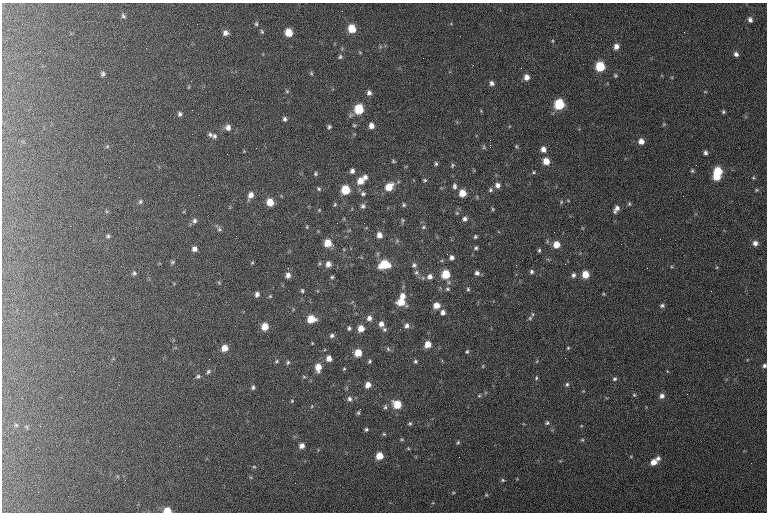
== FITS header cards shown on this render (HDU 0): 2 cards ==
NAXIS1  =                  765 / length of data axis 1
NAXIS2  =                  510 / length of data axis 2

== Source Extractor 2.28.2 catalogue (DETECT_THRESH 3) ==
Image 765 x 510 px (HDU 0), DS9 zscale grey, 1 PNG px = 1 image px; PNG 769 x 514 px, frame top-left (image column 1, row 510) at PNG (2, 3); no overlay
Background 114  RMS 6.7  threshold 20.2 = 3 sigma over >= 5 px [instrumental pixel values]
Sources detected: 189; all 189 listed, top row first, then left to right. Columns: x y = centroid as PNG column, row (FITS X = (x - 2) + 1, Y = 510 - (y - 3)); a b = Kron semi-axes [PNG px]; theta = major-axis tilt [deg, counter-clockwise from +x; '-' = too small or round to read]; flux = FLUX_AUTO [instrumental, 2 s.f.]
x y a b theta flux
123 16 7 5 -48 830
750 20 6 5 - 1400
256 24 6 5 - 730
352 29 7 6 - 8600
262 32 6 4 -73 670
289 32 6 6 - 7500
684 32 2 2 - 280
225 33 7 6 - 1900
552 41 5 3 - 460
616 46 6 6 - 2500
146 48 2 2 - 250
736 54 6 5 - 1400
340 57 7 5 32 930
600 66 7 6 - 16000
311 73 6 5 - 700
103 74 5 5 - 1000
615 76 5 5 - 610
527 77 6 6 - 2900
492 83 6 5 - 1500
189 87 5 3 - 420
287 91 6 5 - 710
705 92 5 3 - 330
369 93 6 5 - 1600
559 104 7 6 - 20000
359 109 7 7 - 15000
481 111 4 4 - 400
723 112 4 4 - 700
180 114 6 5 - 1000
285 119 5 5 - 1100
664 124 5 4 - 460
371 126 6 5 - 2700
228 127 7 6 - 2200
329 127 5 4 - 830
210 135 6 5 - 970
214 136 7 7 - 1100
641 141 6 6 - 3000
490 145 3 2 - 4600
107 146 5 5 - 600
516 146 6 4 -73 590
484 147 7 5 -80 660
543 149 7 6 - 2500
705 153 5 4 - 1200
393 161 5 4 - 570
546 161 6 6 - 5200
436 164 5 4 - 750
452 165 6 5 - 750
352 171 5 5 - 1500
692 171 5 4 - 630
717 171 7 6 - 13000
534 172 4 4 - 500
315 174 5 5 - 680
365 177 6 6 - 1800
716 177 6 5 - 6100
753 178 5 4 - 510
425 180 5 4 - 650
360 181 8 7 - 4900
497 185 6 6 - 2100
454 186 9 6 -81 1300
389 187 9 7 46 7000
319 189 6 5 - 670
345 190 6 6 - 13000
490 190 6 6 - 960
756 190 6 4 -21 610
462 193 6 6 - 6000
363 194 7 6 - 1100
250 195 8 5 63 2600
140 202 7 6 - 910
270 202 6 6 - 6100
561 202 5 3 - 510
335 204 5 4 - 560
629 204 6 4 87 630
404 205 5 4 - 740
363 206 7 6 - 1200
493 209 5 4 - 540
616 209 10 6 59 2500
319 210 4 4 - 350
106 211 6 4 -71 550
457 213 5 5 - 550
465 219 6 6 - 1500
403 220 6 4 75 630
194 221 7 6 - 1300
307 227 4 3 - 370
423 227 6 4 24 690
219 229 6 6 - 920
379 235 7 6 - 2800
108 236 7 5 17 920
236 236 2 2 - 460
475 237 5 4 - 710
547 241 6 4 -73 600
328 243 6 6 - 7000
755 243 6 6 - 2000
556 245 6 6 - 5100
476 248 5 5 - 790
194 249 5 5 - 1700
539 250 5 4 - 700
451 257 5 5 - 1500
172 262 6 5 - 600
252 263 5 3 - 420
328 264 7 6 - 2400
384 264 9 7 12 13000
414 265 7 6 - 1100
516 265 3 2 - 420
647 268 2 2 - 280
416 272 7 6 - 990
531 272 5 5 - 930
134 273 6 5 - 930
477 273 6 6 - 1600
288 274 5 3 - 3400
445 274 6 6 - 12000
585 274 6 6 - 6600
573 275 6 5 - 1300
430 276 7 6 - 2000
332 277 4 4 - 630
219 283 5 4 - 480
447 289 6 4 -1 750
468 289 5 4 - 680
302 291 5 4 - 640
257 294 5 5 - 1600
603 294 4 3 - 390
270 296 5 4 - 470
402 296 7 6 - 3000
401 302 8 6 -17 6200
436 305 6 6 - 4200
662 306 5 4 - 910
443 312 6 6 - 1700
532 314 6 4 -89 540
369 318 6 6 - 1900
530 318 5 5 - 670
311 319 7 6 - 8100
381 324 6 5 - 2200
407 326 6 6 - 1500
265 327 7 6 - 6000
349 328 5 4 - 860
361 328 6 5 - 4300
384 329 6 5 - 860
332 336 6 5 - 1100
312 343 4 3 - 370
428 344 6 5 - 5100
224 348 7 6 - 4500
568 348 4 3 - 500
388 349 7 4 -47 740
467 352 5 4 - 590
358 353 7 6 - 6800
329 358 6 5 - 2900
276 361 5 4 - 640
370 361 5 4 - 630
415 361 5 5 - 730
288 362 6 5 - 840
483 366 5 3 - 370
764 366 5 4 - 1000
318 367 8 6 89 4700
344 369 5 4 - 450
208 372 7 5 47 1000
198 376 6 6 - 970
304 377 5 3 - 480
536 378 5 4 - 590
614 379 6 5 - 810
567 384 6 5 - 850
368 385 6 5 - 3200
253 387 6 5 - 990
687 394 2 2 - 200
634 395 5 4 - 580
479 396 6 4 1 560
662 396 6 6 - 1800
349 399 6 6 - 1300
292 401 4 3 - 410
397 404 7 7 - 9200
312 406 5 3 - 370
385 407 6 5 - 860
360 409 3 2 - 430
358 413 5 4 - 620
410 423 6 5 - 730
547 423 6 5 - 830
16 425 5 4 - 520
366 429 4 4 - 730
384 434 5 4 - 510
402 439 5 3 - 500
582 440 5 4 - 560
458 442 6 4 54 610
302 446 6 5 - 2200
379 456 6 6 - 6600
459 457 2 2 - 280
658 458 6 6 - 1500
654 462 7 6 - 3900
254 467 5 3 - 520
503 480 5 4 - 600
453 493 5 3 - 370
486 495 5 3 - 460
167 511 6 4 0 7100
At the frame edge (FLAGS 8, measured only in part): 2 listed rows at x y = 764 366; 167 511